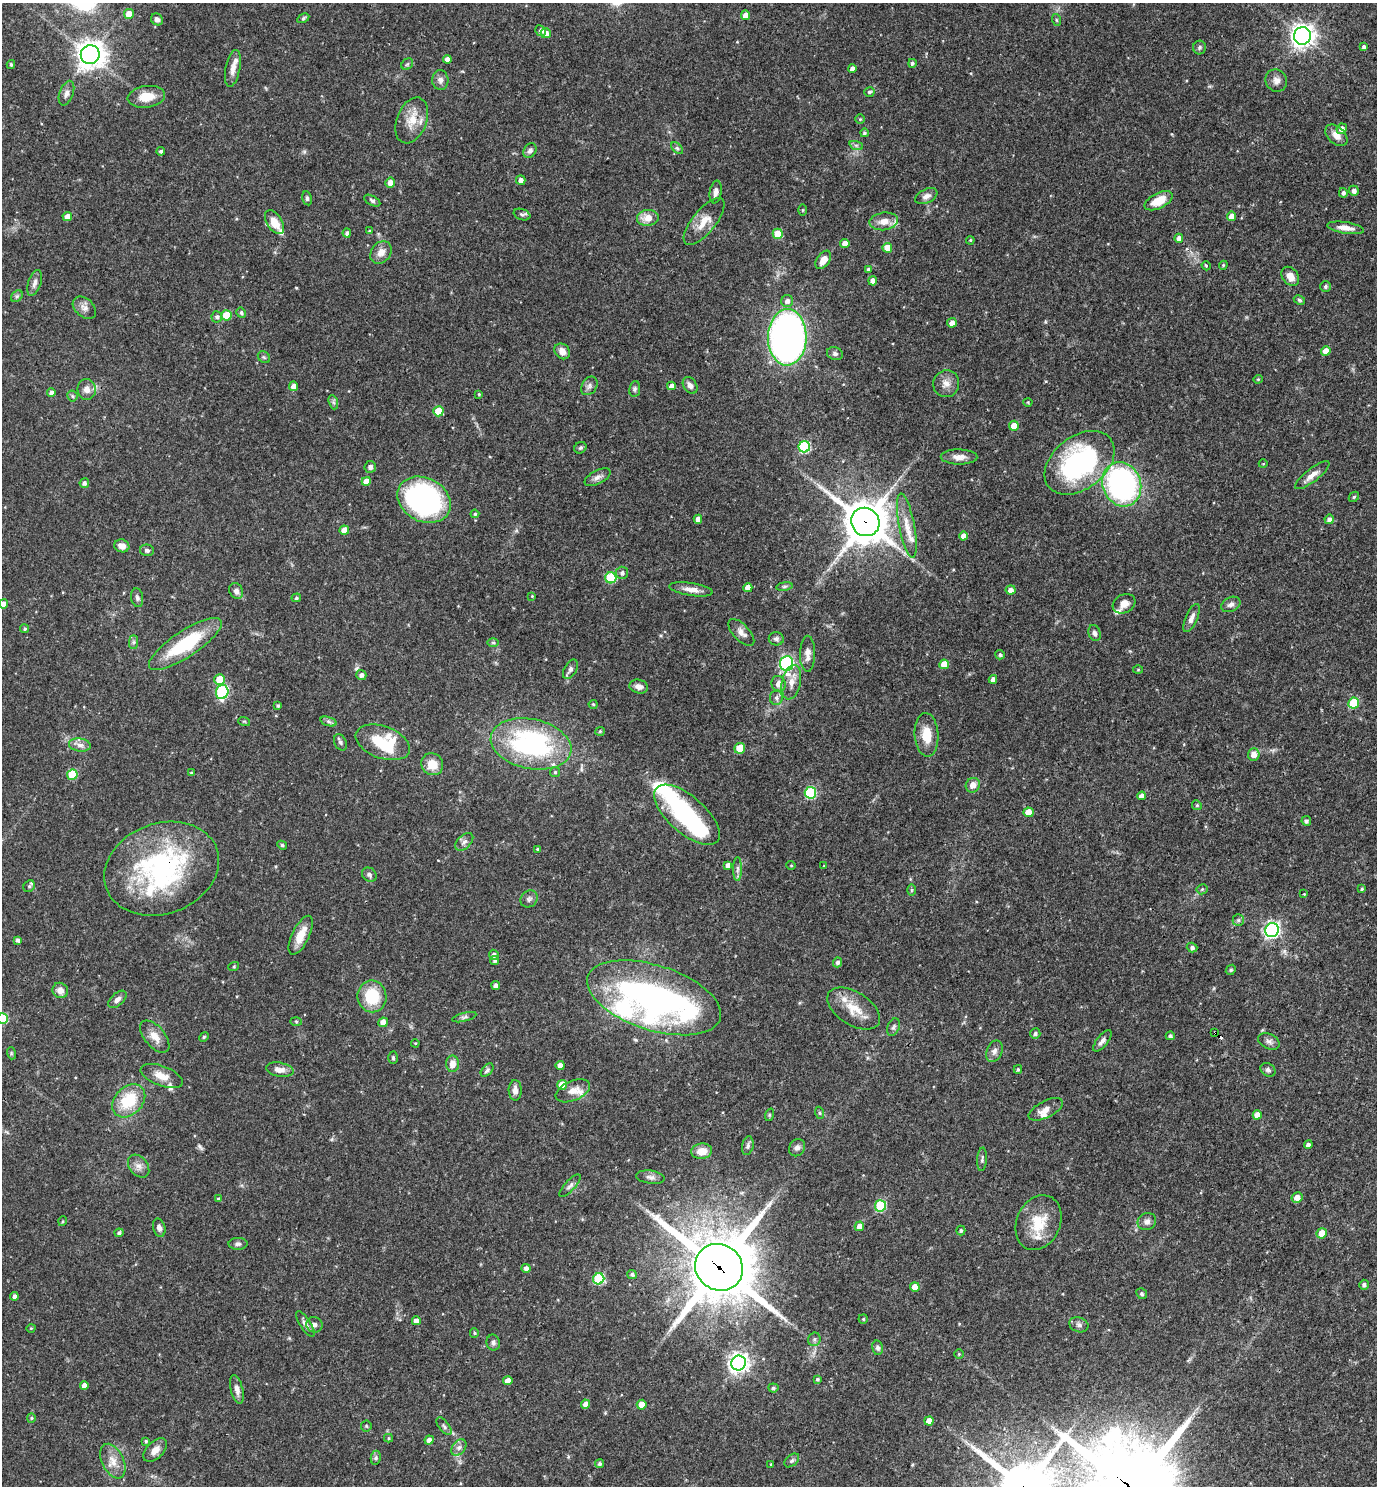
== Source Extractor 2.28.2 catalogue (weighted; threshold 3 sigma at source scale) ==
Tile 6 of 4 x 4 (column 2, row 2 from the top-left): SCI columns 1523-2897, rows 2967-4450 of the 5936 x 5933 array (HDU 1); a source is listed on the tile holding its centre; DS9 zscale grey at full resolution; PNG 1379 x 1488 px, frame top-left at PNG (2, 3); each listed source drawn as its Kron ellipse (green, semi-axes under 4 px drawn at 4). Shown black and unused: <1% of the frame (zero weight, under 3 of 4 exposures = <1% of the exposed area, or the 3 px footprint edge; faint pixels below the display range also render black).
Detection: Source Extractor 2.28.2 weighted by HDU 2 'WHT'; one run over the whole footprint, this tile lists its part. Background 0.0527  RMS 0.0031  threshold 0.0142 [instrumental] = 3 sigma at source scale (4.5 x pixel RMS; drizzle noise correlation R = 1.50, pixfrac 1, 0.05/0.05 arcsec/px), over >= 5 px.
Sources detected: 312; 3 inside a brighter object's white glare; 1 cosmic-ray / hot-pixel residue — neither listed nor drawn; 11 inside a brighter listed object's ellipse — not listed separately; the other 297 listed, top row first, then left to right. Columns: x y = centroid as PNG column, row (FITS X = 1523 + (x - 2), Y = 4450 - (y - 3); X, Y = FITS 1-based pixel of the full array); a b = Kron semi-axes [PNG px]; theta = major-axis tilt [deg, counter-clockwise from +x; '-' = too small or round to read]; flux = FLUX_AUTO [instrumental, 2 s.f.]
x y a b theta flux
129 14 5 5 - 3.9
746 15 5 4 - 2.2
303 18 6 4 29 0.53
157 19 6 5 - 1.2
1057 20 6 4 -70 0.41
541 31 6 5 - 1.3
546 33 5 5 - 2.3
1302 36 9 8 - 210
1200 47 7 6 - 0.69
1364 47 4 4 - 0.64
90 55 9 9 - 360
447 59 4 4 - 1.6
912 63 4 4 - 0.66
11 64 4 4 - 0.51
407 64 6 5 - 0.48
233 68 18 7 79 2.4
852 69 4 4 - 1.7
440 80 10 8 -87 1.4
1276 81 11 10 - 1.9
869 92 5 5 - 0.73
66 93 13 7 70 1.6
146 97 19 10 8 5.8
860 119 4 4 - 0.38
412 120 24 15 68 5.9
1342 129 5 5 - 1.7
864 133 4 4 - 0.57
1336 135 13 8 -43 2.3
856 145 7 4 -18 0.7
677 148 7 4 -45 0.57
530 150 8 6 56 1.2
161 151 4 4 - 0.62
521 180 5 4 - 1.5
390 183 5 5 - 2.3
1354 191 5 5 - 1.1
716 192 11 6 81 1.8
1343 193 5 4 - 0.77
926 196 12 7 25 1.6
307 198 7 5 -77 0.67
372 201 9 4 -29 0.67
1159 201 15 7 26 5.9
803 210 5 3 - 0.3
522 214 8 5 -21 0.74
1231 216 4 4 - 2.7
67 217 4 4 - 2
648 218 11 8 5 3.9
704 221 29 11 50 5
884 221 14 8 8 3.1
274 222 13 7 -58 4.7
1345 228 18 5 -9 2.5
369 231 3 3 - 0.33
347 233 4 4 - 0.88
778 234 5 5 - 10
1179 238 4 4 - 1.3
970 240 4 3 - 0.34
845 243 4 4 - 2.5
887 248 5 5 - 4.7
381 252 12 9 52 2.7
823 260 10 6 54 3
1223 265 4 4 - 0.36
1206 266 5 3 - 0.62
869 269 4 4 - 0.76
1290 276 10 7 -52 2.8
873 281 4 4 - 2.1
35 283 13 6 72 1.5
1325 286 5 5 - 0.58
17 296 6 5 - 0.61
1299 300 6 4 -28 0.49
787 301 6 6 - 1.4
84 308 13 9 -40 1.9
241 313 5 4 - 0.66
227 315 5 5 - 9.3
217 317 5 5 - 0.85
952 323 5 4 - 1.9
787 337 28 19 89 160
562 351 8 7 - 2.3
1326 351 4 4 - 3.1
835 354 8 6 -21 0.81
264 357 7 5 -44 0.55
1258 379 4 4 - 0.37
946 384 13 13 - 2.7
690 385 9 6 -57 1.4
294 386 4 4 - 2.1
589 386 10 7 56 1.1
671 386 4 4 - 1.6
87 389 10 9 - 2.2
635 389 8 5 83 0.63
51 393 4 4 - 1.1
479 394 4 3 - 0.33
72 396 5 5 - 0.52
333 402 7 4 -71 0.63
1028 402 4 4 - 0.34
438 411 5 5 - 7.8
1014 426 5 5 - 3.6
804 447 6 5 - 29
580 448 6 5 - 0.6
959 457 18 7 -1 2.6
1079 463 39 26 38 56
1263 464 4 3 - 0.22
370 467 6 6 - 0.96
1312 475 21 6 38 2.5
597 477 14 6 27 1.5
366 481 4 4 - 3.4
84 483 5 4 - 0.93
1122 484 22 19 -69 78
1354 497 6 4 46 0.46
424 500 28 21 -27 75
475 514 4 4 - 0.44
698 519 4 4 - 2.2
1329 519 5 4 - 1.2
865 522 15 13 -43 1000
907 526 33 8 -79 4.8
344 530 4 4 - 3.1
964 536 4 4 - 2.5
122 546 7 6 - 2.2
147 550 7 5 -15 0.82
622 573 6 6 - 1.1
611 578 5 5 - 18
784 586 8 4 9 0.58
748 588 4 4 - 2.3
691 589 22 6 -9 2.6
1011 590 5 4 - 1.6
236 591 8 6 -63 1.5
532 596 3 3 - 0.24
137 598 9 6 -81 0.9
296 598 5 4 - 0.47
3 604 4 4 - 2
1124 604 12 9 29 2.5
1231 604 10 7 25 1.4
1191 618 15 6 67 1.8
25 629 4 4 - 0.55
741 632 17 8 -47 2.1
1095 633 8 6 -69 1.1
776 639 7 7 - 0.98
134 642 7 4 90 0.72
493 643 6 4 -1 0.46
185 644 42 13 33 22
808 654 18 7 89 2.4
1000 655 5 4 - 0.7
787 664 7 6 - 46
944 664 5 5 - 4.6
570 669 11 6 61 1.2
1138 670 5 3 - 0.29
361 675 5 5 - 1.2
993 679 4 4 - 1.7
220 680 5 5 - 7.2
791 682 17 9 78 3
779 684 8 7 - 2.1
639 687 9 7 -14 1.9
222 692 7 6 - 30
776 698 7 6 - 1.1
1354 703 5 5 - 15
593 704 4 4 - 0.34
278 706 3 3 - 0.51
244 721 6 3 -18 0.36
328 721 8 4 -19 0.75
600 731 5 4 - 0.39
927 735 22 12 -86 5.9
340 742 8 6 -62 0.77
383 742 28 16 -20 18
531 744 41 25 -12 53
80 745 11 6 -8 1.7
740 748 5 5 - 6.4
1254 754 6 5 - 2.2
432 764 11 10 - 4.9
555 772 5 5 - 0.5
192 773 3 3 - 0.55
72 775 5 5 - 12
973 785 7 7 - 2.3
810 793 6 5 - 28
1142 796 4 4 - 1.7
1197 805 5 4 - 0.43
1029 812 5 5 - 4.4
687 815 40 18 -41 31
1306 821 5 4 - 0.78
464 842 11 6 44 1.2
282 845 5 4 - 0.5
537 849 3 3 - 0.32
728 865 4 4 - 1.6
791 865 4 4 - 0.33
824 866 3 2 - 0.22
162 869 59 45 20 60
738 869 12 4 89 1
369 875 8 6 -39 0.93
29 886 6 5 - 0.67
1202 889 5 5 - 0.41
1362 889 4 3 - 0.39
911 890 6 4 90 0.39
1304 894 3 3 - 0.22
529 899 9 8 - 1.1
1238 920 6 5 - 0.57
1272 930 7 6 - 95
301 935 21 8 64 5
18 940 4 3 - 0.85
1192 948 5 4 - 0.89
494 955 5 5 - 1.3
495 961 4 4 - 0.68
837 962 5 4 - 0.95
234 966 5 3 - 0.32
1231 970 5 4 - 0.44
496 986 4 4 - 1.6
60 990 8 7 - 2
372 996 16 14 -81 12
654 998 70 32 -18 120
117 999 11 6 43 1.3
854 1008 29 16 -32 7.2
464 1017 12 4 14 0.85
2 1018 5 5 - 16
296 1021 6 4 -2 0.44
383 1022 5 4 - 2.4
893 1027 9 6 68 0.75
1215 1032 2 2 - 0.46
1035 1034 5 5 - 0.79
1170 1036 4 4 - 0.87
155 1037 19 10 -50 3.4
204 1037 5 4 - 0.36
1102 1041 13 5 51 1.4
1269 1041 11 7 -26 1.2
415 1043 4 3 - 0.28
994 1051 11 7 65 1.5
11 1053 6 4 -73 0.42
393 1058 6 5 - 0.5
452 1064 8 6 -88 2.9
560 1065 4 4 - 1.9
1018 1069 4 3 - 0.47
280 1070 14 7 -9 2.3
487 1070 8 5 49 0.77
1268 1070 8 6 -37 0.89
162 1076 22 10 -21 3.8
562 1085 5 5 - 4.9
515 1090 10 6 -89 1.8
573 1091 18 9 23 3.5
129 1101 19 14 46 13
1046 1109 19 8 27 2.4
820 1113 6 4 -70 0.46
769 1115 6 4 72 0.43
1257 1115 4 4 - 2.4
1308 1145 4 4 - 1.1
748 1146 9 5 79 0.87
797 1148 9 7 56 1.2
702 1151 10 7 5 3.8
982 1159 12 5 86 0.79
139 1166 13 9 -50 2
651 1177 15 6 -8 1.4
570 1186 14 5 48 1.1
1297 1197 5 5 - 2.4
218 1199 3 3 - 0.64
880 1206 6 5 - 20
63 1221 5 3 - 0.33
1147 1222 9 8 - 1.5
1038 1223 28 22 66 9.8
859 1226 5 4 - 2.5
159 1228 9 6 -75 1.2
961 1231 5 4 - 0.6
119 1233 4 4 - 0.78
1322 1233 5 5 - 4.5
238 1244 9 6 1 0.95
719 1267 24 22 -36 2400
526 1268 4 4 - 1.3
632 1274 5 4 - 0.75
599 1279 5 5 - 22
1364 1285 5 5 - 0.85
915 1287 5 4 - 3.3
1142 1294 6 5 - 0.55
14 1296 4 4 - 1
863 1319 4 4 - 0.44
416 1321 4 4 - 2.1
305 1324 15 5 -57 1.4
314 1325 8 7 - 1.3
1079 1325 10 7 -19 1.1
31 1328 4 3 - 0.24
474 1333 5 4 - 0.42
814 1339 7 6 - 0.87
493 1343 8 6 -80 0.99
877 1348 7 5 -77 0.81
959 1354 5 4 - 0.35
739 1363 7 7 - 160
817 1379 4 4 - 0.49
508 1381 4 4 - 2.4
84 1385 4 4 - 1.7
773 1388 5 4 - 0.63
237 1390 15 6 -77 1.7
585 1404 4 4 - 1.9
642 1405 5 5 - 4.3
31 1418 4 4 - 0.38
929 1421 4 4 - 3
366 1426 5 5 - 0.43
444 1426 10 5 -52 0.8
388 1438 4 4 - 0.4
429 1440 4 4 - 1.4
146 1441 4 3 - 0.49
459 1448 9 6 49 1.2
155 1450 14 8 45 2.8
376 1458 7 5 83 0.6
792 1460 8 5 41 0.76
113 1461 18 11 -65 3.8
600 1464 4 4 - 0.72
771 1464 3 3 - 0.3
Overlapping masked pixels (flux is a lower limit): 4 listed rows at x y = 865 522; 162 869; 1215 1032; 719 1267
Isophote crosses this tile's border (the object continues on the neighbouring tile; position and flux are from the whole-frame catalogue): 2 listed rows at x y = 3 604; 2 1018